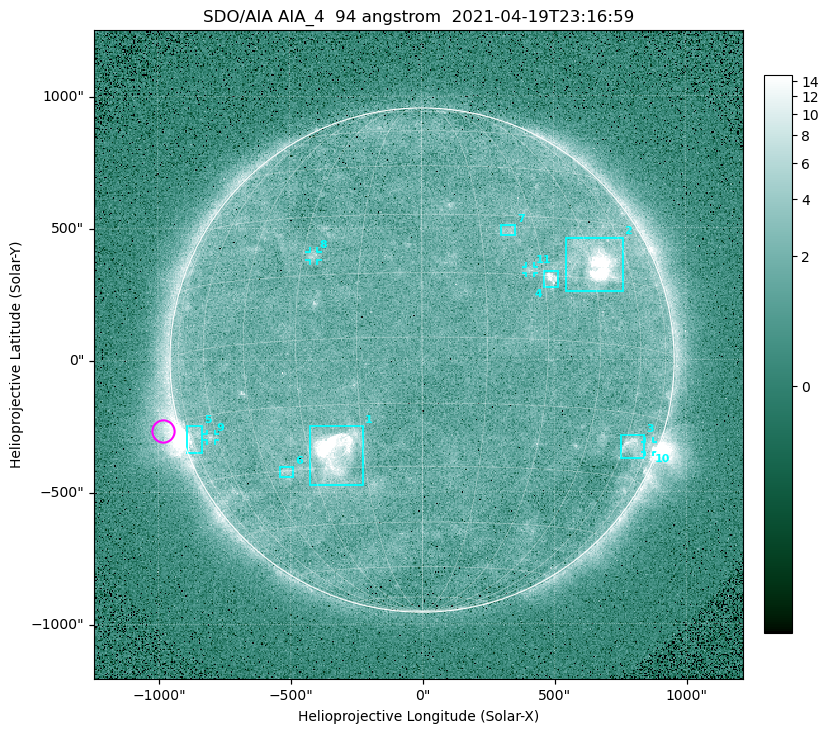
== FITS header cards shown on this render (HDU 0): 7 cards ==
TELESCOP= 'SDO/AIA '
INSTRUME= 'AIA_4   '
WAVELNTH=                   94
WAVEUNIT= 'angstrom'
DATE-OBS= '2021-04-19T23:16:59.12'
CTYPE1  = 'HPLN-TAN'
CTYPE2  = 'HPLT-TAN'

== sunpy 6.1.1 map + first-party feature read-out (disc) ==
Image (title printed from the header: SDO/AIA AIA_4  94 angstrom  2021-04-19T23:16:59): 512 x 512 px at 4.8 arcsec/px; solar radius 955 arcsec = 199 px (full disc in frame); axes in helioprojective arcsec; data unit not stated in the header (colour bar unlabelled)
Orientation: roll -0.138 deg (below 1 deg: not rotated)
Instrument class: DISC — disc imager (sunpy class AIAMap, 94 A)
Bright regions (active regions / flare kernels): reference = the median radial profile (limb darkening/brightening removed); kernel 5 px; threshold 5 sigma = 2.48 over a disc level ~1.74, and >= 1.15x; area >= 9 px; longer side >= 5 px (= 24 arcsec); searched inside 0.97 R_sun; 11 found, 11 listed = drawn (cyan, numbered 1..; 4 of them under ~33 arcsec drawn as corner ticks so the feature stays visible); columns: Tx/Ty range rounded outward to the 10 arcsec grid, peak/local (2 s.f.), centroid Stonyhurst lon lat
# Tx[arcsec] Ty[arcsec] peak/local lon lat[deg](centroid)
1 -430..-220 -470..-250 39 -23 -26
2 540..760 260..470 30 +47 +19
3 750..840 -380..-280 4.5 +64 -22
4 460..520 270..340 7.2 +32 +14
5 -900..-830 -350..-250 6.1 -73 -19
6 -540..-490 -440..-400 3.1 -38 -30
7 300..360 470..510 3.2 +23 +26
8 -430..-390 380..410 3.1 -27 +20
9 -820..-780 -300..-280 2.9 -63 -20
10 840..880 -350..-310 2.8 +75 -21
11 390..430 330..360 2.9 +26 +16
Off-limb structures (1.02-1.3 R_sun): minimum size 50 px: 5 found; the strongest spans PA ~85..115 deg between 1.02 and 1.21 R_sun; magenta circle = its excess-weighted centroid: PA ~105 deg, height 1.06 R_sun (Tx ~-980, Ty ~-270 arcsec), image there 4.7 x the reference